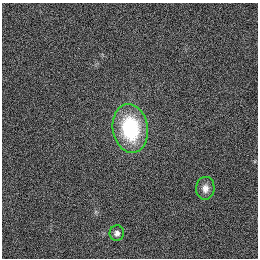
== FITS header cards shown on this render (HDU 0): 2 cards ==
NAXIS1  =                  256
NAXIS2  =                  256

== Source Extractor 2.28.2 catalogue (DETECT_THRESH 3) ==
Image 256 x 256 px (HDU 0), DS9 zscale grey, 1 PNG px = 1 image px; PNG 260 x 260 px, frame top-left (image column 1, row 256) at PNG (2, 3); each listed source drawn as its Kron ellipse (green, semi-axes under 4 px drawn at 4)
Background 1120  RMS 5.2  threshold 15.7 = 3 sigma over >= 5 px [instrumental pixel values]
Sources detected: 3; all 3 listed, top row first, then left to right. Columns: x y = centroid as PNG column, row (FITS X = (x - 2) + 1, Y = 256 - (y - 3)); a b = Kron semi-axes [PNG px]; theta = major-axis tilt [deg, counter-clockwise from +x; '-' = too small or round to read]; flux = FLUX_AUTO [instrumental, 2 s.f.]
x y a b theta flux
130 128 24 17 -81 32000
205 188 11 9 84 2500
117 233 8 7 - 1500